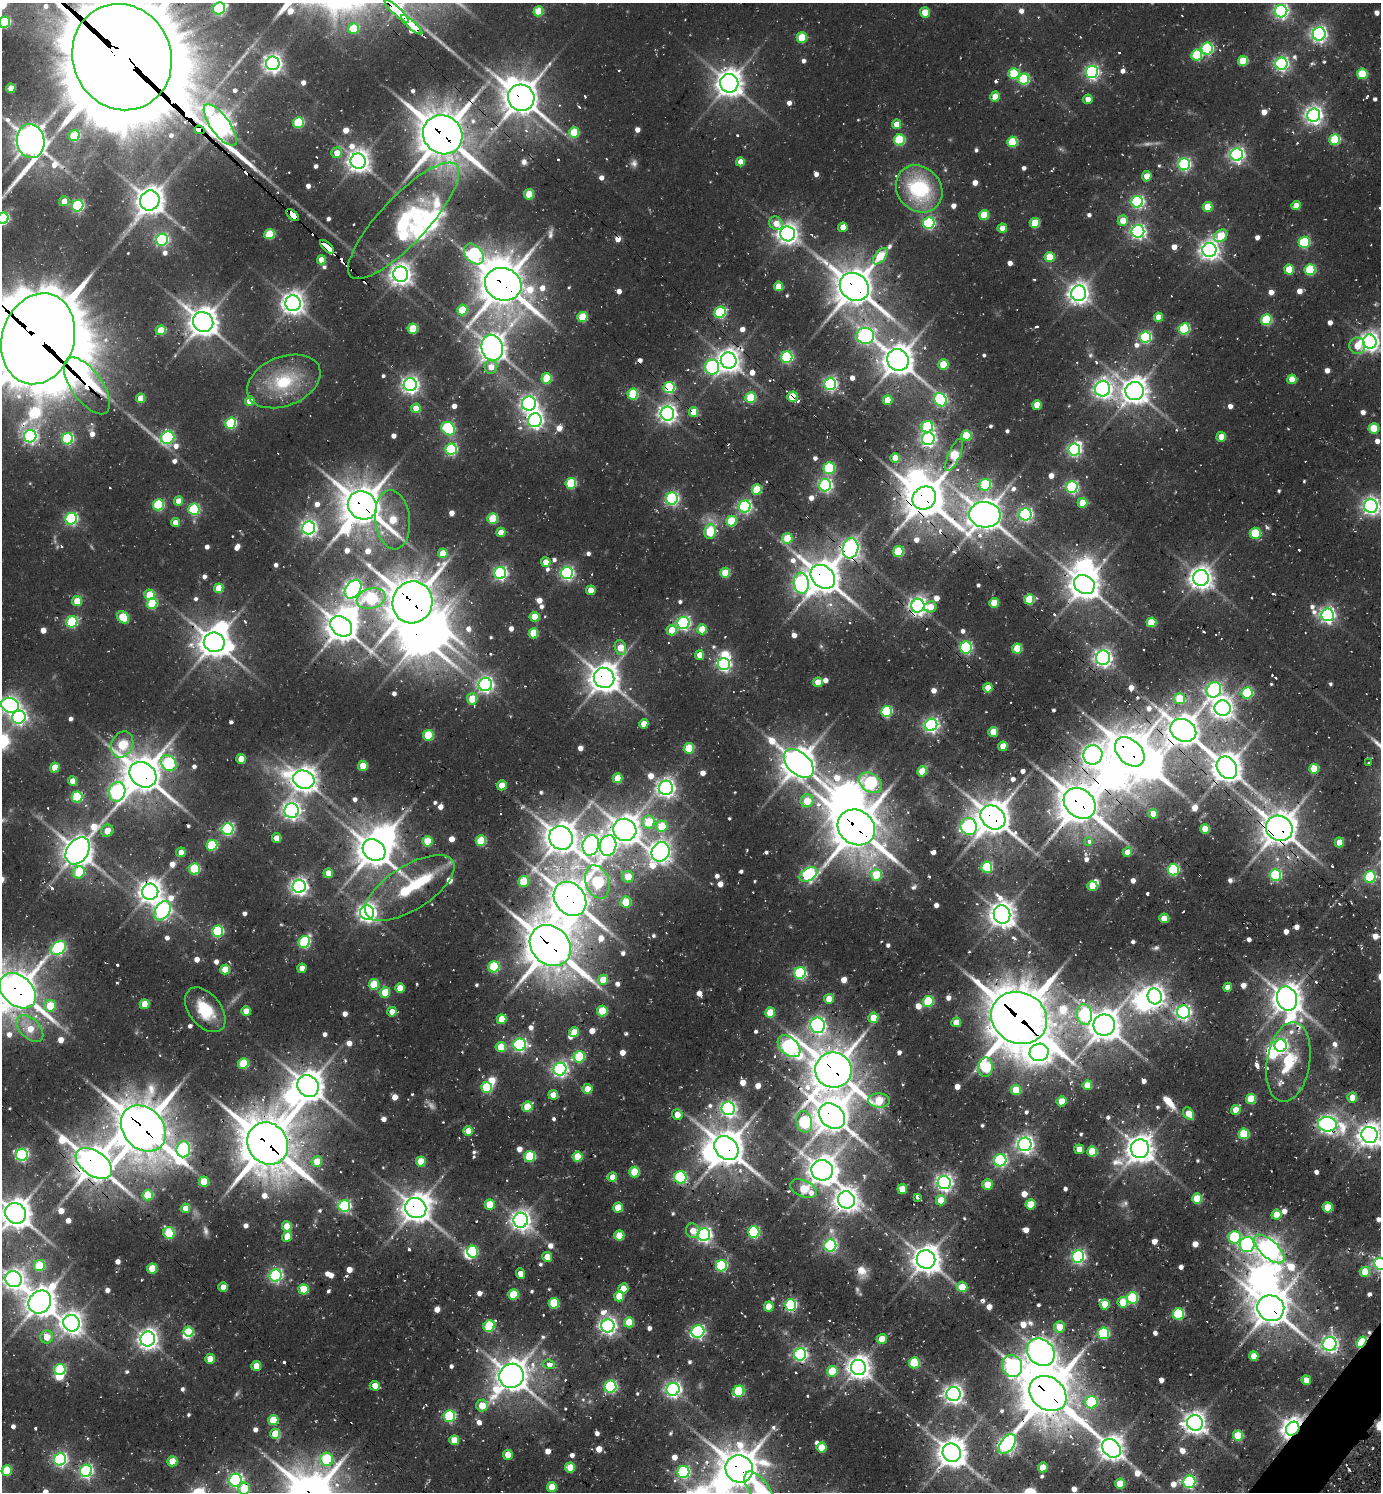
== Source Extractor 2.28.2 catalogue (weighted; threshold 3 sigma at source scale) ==
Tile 6 of 4 x 4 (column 2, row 2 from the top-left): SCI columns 1677-3055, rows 3011-4500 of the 5997 x 5989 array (HDU 1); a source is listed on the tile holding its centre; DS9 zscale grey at full resolution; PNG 1383 x 1494 px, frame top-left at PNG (2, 3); each listed source drawn as its Kron ellipse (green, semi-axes under 4 px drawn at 4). Shown black and unused: <1% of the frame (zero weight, under 2 of 3 exposures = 3% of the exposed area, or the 3 px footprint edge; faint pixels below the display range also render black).
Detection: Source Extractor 2.28.2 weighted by HDU 2 'WHT'; one run over the whole footprint, this tile lists its part. Background 0.107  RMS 0.0097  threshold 0.0438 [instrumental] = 3 sigma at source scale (4.5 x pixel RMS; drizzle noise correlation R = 1.50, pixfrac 1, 0.05/0.05 arcsec/px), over >= 5 px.
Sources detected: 945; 10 too faint to see at this stretch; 33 inside a brighter object's white glare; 32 cosmic-ray / hot-pixel residue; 2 long thin detections or spike segments (spike, bleed or trail) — neither listed nor drawn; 13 inside a brighter listed object's ellipse — not listed separately; of the other 855, all 500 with FLUX_AUTO >= 12.8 (the completeness limit of this list) listed and drawn (355 fainter detections not listed), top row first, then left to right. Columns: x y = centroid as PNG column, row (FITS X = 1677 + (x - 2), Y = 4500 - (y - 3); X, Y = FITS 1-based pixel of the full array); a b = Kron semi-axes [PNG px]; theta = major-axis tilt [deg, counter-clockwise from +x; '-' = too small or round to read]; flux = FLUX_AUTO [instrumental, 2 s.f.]
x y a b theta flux
219 8 6 5 - 150
397 11 16 4 -43 2000
538 11 5 5 - 39
1281 11 6 6 - 310
925 12 5 5 - 23
5 22 6 5 - 100
412 25 13 3 -42 1800
353 28 5 5 - 39
1319 34 6 6 - 370
802 37 5 5 - 42
1207 49 6 5 - 150
1197 55 5 5 - 60
122 57 54 49 -66 28000
1243 61 5 5 - 43
273 63 7 6 - 520
1281 64 6 6 - 260
1092 72 6 6 - 260
1014 74 5 5 - 64
1362 74 5 5 - 45
1024 79 6 5 - 85
729 83 9 9 - 1200
11 88 5 4 - 15
995 96 5 4 - 18
521 98 13 13 - 1900
1088 99 5 4 - 13
1314 115 6 6 - 530
298 122 5 5 - 74
897 124 5 4 - 19
220 125 25 9 -54 970
199 130 5 3 - 730
574 132 5 5 - 47
443 135 20 19 - 3400
74 136 6 5 - 62
899 140 5 5 - 73
1335 140 5 5 - 64
31 141 17 14 -81 1600
1012 142 5 5 - 58
337 153 5 5 - 15
1237 155 6 6 - 340
358 161 8 7 - 860
740 162 4 4 - 13
1184 164 6 6 - 200
1147 176 5 5 - 14
919 189 25 21 -48 94
529 194 5 5 - 28
64 201 5 5 - 14
150 201 10 9 - 1300
1137 202 6 6 - 200
78 206 6 5 - 150
1296 206 4 4 - 14
1208 207 5 5 - 28
293 215 8 3 -42 530
984 215 5 5 - 34
3 218 6 5 - 150
404 221 77 23 47 85
1123 221 5 5 - 19
776 223 7 6 - 15
929 223 6 5 - 150
1035 223 5 5 - 37
843 227 5 4 - 15
1002 228 4 4 - 15
1138 231 6 6 - 300
269 234 5 5 - 54
788 234 7 7 - 730
1221 236 7 5 38 36
162 240 6 6 - 170
1304 242 5 5 - 100
327 247 9 3 -43 580
1209 250 7 7 - 640
474 254 12 8 -48 170
880 256 10 5 50 37
1049 257 5 5 - 36
321 260 5 4 - 16
1289 270 5 5 - 35
1310 270 5 5 - 77
401 274 7 7 - 800
503 284 18 16 -20 2800
778 286 5 4 - 24
854 287 15 13 -39 2300
1079 293 7 7 - 730
293 303 8 8 - 840
462 310 5 5 - 46
720 312 6 5 - 110
582 317 5 5 - 51
1159 317 4 4 - 17
1266 320 5 5 - 74
203 322 11 9 -42 1400
413 329 5 5 - 49
1184 329 5 5 - 100
161 330 5 4 - 32
865 336 8 8 - 280
1145 337 6 5 - 150
38 339 46 36 73 13000
1370 342 7 6 - 630
1357 346 8 8 - 18
492 348 13 10 -76 1300
787 357 6 5 - 140
898 360 11 10 - 1600
729 361 8 8 - 950
943 364 5 5 - 33
491 367 7 6 - 14
712 367 7 7 - 140
547 378 5 5 - 45
1292 379 5 4 - 23
284 381 38 24 22 65
830 384 6 6 - 240
410 385 6 6 - 440
87 386 33 15 -55 230
669 388 5 5 - 100
1103 389 8 7 - 560
1135 391 9 9 - 1200
633 394 5 5 - 58
792 397 5 5 - 36
141 398 5 4 - 22
751 398 5 5 - 53
887 400 5 4 - 22
940 400 7 6 - 180
250 401 5 4 - 17
529 404 7 7 - 410
1037 405 5 4 - 22
416 408 5 4 - 19
694 412 5 4 - 25
667 414 7 7 - 530
535 420 7 6 - 400
231 423 6 5 - 110
927 427 6 5 - 110
1374 428 5 5 - 42
448 429 7 6 - 140
30 436 6 6 - 260
966 436 5 5 - 52
1221 437 5 4 - 21
168 438 7 6 - 190
67 439 6 5 - 130
928 439 6 6 - 310
451 449 6 5 - 150
1074 449 6 6 - 220
954 455 17 6 66 58
895 458 5 4 - 20
829 468 6 5 - 100
571 483 5 5 - 75
825 485 6 6 - 250
985 485 6 6 - 70
1072 487 6 5 - 180
757 489 5 5 - 41
924 498 12 11 - 2300
672 499 6 6 - 210
178 501 4 4 - 15
1082 503 5 5 - 26
158 505 5 5 - 85
362 505 15 13 -37 2600
1371 506 7 6 - 460
745 507 6 6 - 210
194 509 5 5 - 100
1025 514 6 6 - 250
985 515 15 13 -6 1900
71 519 6 5 - 180
493 519 5 5 - 50
393 520 30 17 -84 61
731 521 5 5 - 48
175 523 4 4 - 13
309 528 6 6 - 400
710 531 8 5 78 66
501 532 5 4 - 14
1255 533 5 5 - 54
787 538 5 5 - 39
850 548 10 8 80 520
898 552 5 5 - 57
443 553 5 4 - 27
546 562 5 4 - 16
500 573 6 6 - 240
567 573 6 6 - 240
725 573 5 5 - 38
823 577 14 10 -43 2000
1201 578 8 8 - 840
801 583 10 7 -85 300
1084 584 11 9 -33 1500
219 588 5 4 - 32
353 589 10 7 56 500
591 590 5 4 - 16
149 595 5 5 - 36
371 599 14 10 16 110
1029 599 5 5 - 49
77 601 5 5 - 24
413 602 21 20 - 3100
152 603 5 5 - 67
994 603 5 5 - 29
918 606 7 6 - 530
930 607 6 5 - 17
1327 615 6 6 - 350
123 617 6 5 - 54
535 617 5 5 - 29
72 622 6 5 - 110
1151 622 5 5 - 41
683 623 6 6 - 230
341 626 12 9 -38 1600
702 629 5 5 - 33
672 630 5 5 - 23
533 633 5 5 - 35
214 642 10 9 - 1500
966 647 6 6 - 150
620 648 7 5 -73 26
1017 649 5 5 - 41
700 655 5 4 - 14
1103 658 7 7 - 400
724 664 6 6 - 260
604 678 10 10 - 1500
818 682 5 4 - 15
485 685 7 6 - 360
988 688 4 4 - 19
1214 690 8 7 - 290
1247 693 5 5 - 94
472 699 6 5 - 31
1180 699 6 5 - 45
10 705 9 7 -18 450
1223 708 8 7 - 800
886 711 5 5 - 120
19 717 7 6 - 300
644 724 5 4 - 16
931 725 6 6 - 300
1183 730 13 11 -26 2000
993 732 5 5 - 28
428 735 5 5 - 58
122 744 13 10 65 59
1003 746 5 4 - 20
689 748 5 5 - 46
1130 752 17 12 -44 3100
1093 755 10 9 - 750
241 759 5 5 - 22
169 763 9 7 -47 140
1369 763 3 3 - 26
799 764 17 11 -42 2000
363 766 5 5 - 26
55 768 5 4 - 23
1227 768 12 9 -56 1600
1314 769 5 5 - 30
922 771 5 5 - 27
143 775 14 11 -38 2300
618 778 5 5 - 28
304 780 11 9 -23 1000
73 781 5 4 - 16
870 783 12 9 -35 170
502 785 5 5 - 16
666 788 7 7 - 540
117 792 10 8 74 340
77 797 5 5 - 81
807 801 6 6 - 26
1080 803 17 14 -40 2900
292 811 7 7 - 470
1153 814 5 4 - 14
993 817 13 11 -39 2100
649 822 6 6 - 45
662 826 6 5 - 43
969 826 8 8 - 250
856 827 19 17 -35 3100
1279 828 14 12 -28 1900
228 829 6 5 - 190
1205 829 5 4 - 30
625 830 11 11 - 1500
107 831 6 6 - 13
276 838 5 4 - 15
561 838 12 11 - 1800
427 841 5 5 - 32
481 841 5 5 - 53
1089 841 3 3 - 27
1339 842 5 4 - 20
212 845 5 5 - 73
591 845 10 8 75 590
608 846 10 8 80 310
374 850 12 10 -38 1800
78 851 15 10 56 1600
181 852 5 4 - 14
661 852 10 8 59 770
1127 852 5 4 - 16
987 867 5 5 - 84
194 869 5 5 - 76
1173 870 5 5 - 140
79 872 6 5 - 47
328 873 5 4 - 17
808 874 10 6 31 220
876 875 5 5 - 50
1275 875 6 5 - 120
628 877 6 5 - 24
1370 877 6 5 - 94
523 881 5 5 - 43
597 882 17 11 -71 120
299 886 6 6 - 460
1092 886 5 5 - 29
410 888 51 22 32 100
150 892 8 8 - 970
570 899 18 15 -52 2300
626 902 5 5 - 38
163 911 11 7 59 340
367 913 7 7 - 580
1002 915 9 8 - 1100
1164 918 5 4 - 17
218 931 5 5 - 110
304 942 6 5 - 110
550 946 22 18 -45 3400
58 948 8 6 39 220
494 967 5 5 - 86
302 968 4 4 - 13
225 969 5 5 - 23
800 973 6 5 - 150
603 980 5 5 - 24
374 984 5 5 - 44
1228 987 4 4 - 13
400 988 5 4 - 18
18 991 20 14 -42 2600
385 992 5 5 - 29
1155 996 8 7 - 640
829 999 5 5 - 18
1287 999 12 10 -70 1500
928 1001 5 5 - 74
144 1004 5 5 - 26
50 1006 6 5 - 32
205 1010 25 16 -52 40
246 1011 5 4 - 17
602 1011 5 5 - 45
392 1012 4 4 - 14
1183 1012 6 6 - 320
770 1013 5 5 - 34
1084 1015 10 7 -81 150
873 1018 5 5 - 26
1019 1018 29 25 -27 5100
502 1019 5 5 - 27
956 1022 5 5 - 19
818 1025 8 7 - 340
1104 1025 10 10 - 1700
30 1028 16 9 -44 23
574 1032 5 5 - 18
520 1045 6 6 - 250
789 1046 13 8 -42 390
1281 1046 6 6 - 240
501 1047 5 5 - 28
1039 1052 9 8 - 720
579 1057 6 5 - 71
1288 1062 40 21 80 58
243 1064 5 5 - 56
986 1067 10 7 86 98
560 1069 6 6 - 330
833 1070 18 17 - 3000
1087 1085 5 5 - 25
308 1086 11 10 - 1700
487 1087 5 5 - 66
587 1089 5 5 - 17
1016 1090 5 5 - 33
553 1095 5 5 - 14
1352 1097 5 5 - 14
1251 1099 5 5 - 40
879 1100 10 7 -2 48
1062 1101 5 5 - 27
527 1107 5 5 - 34
728 1108 6 6 - 330
1236 1110 5 4 - 19
1189 1114 7 5 -55 20
677 1115 5 5 - 14
832 1116 14 11 -42 2100
804 1122 11 7 -77 130
1327 1124 9 7 -7 460
143 1128 25 20 -48 3800
468 1131 5 4 - 15
1244 1134 5 5 - 62
1369 1135 8 8 - 970
268 1143 22 19 -55 3900
1025 1144 7 6 - 470
726 1148 13 10 -47 2100
183 1149 8 7 - 160
1079 1149 5 4 - 13
1140 1149 9 9 - 1200
1092 1151 5 5 - 39
22 1155 6 6 - 200
530 1156 5 5 - 74
578 1157 5 5 - 34
1000 1160 6 6 - 200
421 1161 5 5 - 28
317 1162 5 5 - 26
94 1163 20 12 -35 2300
822 1170 11 10 - 1500
634 1172 5 5 - 40
612 1177 5 5 - 14
680 1177 6 6 - 110
204 1182 5 5 - 32
944 1183 6 6 - 440
987 1185 5 5 - 27
803 1189 14 8 -23 39
902 1189 5 5 - 24
148 1195 5 5 - 46
917 1197 3 3 - 28
1197 1199 5 5 - 39
846 1200 9 8 - 960
941 1200 5 5 - 23
490 1204 5 5 - 33
1030 1204 5 5 - 25
344 1206 6 6 - 170
1328 1207 5 5 - 32
185 1208 5 4 - 15
416 1208 11 10 - 1500
618 1208 5 5 - 26
16 1213 11 10 - 1600
1276 1215 5 5 - 18
521 1220 7 7 - 650
287 1226 5 5 - 21
693 1231 7 6 - 13
754 1232 6 5 - 130
169 1233 6 5 - 76
619 1235 5 5 - 28
704 1235 6 6 - 340
287 1236 5 5 - 22
1234 1237 6 6 - 91
1247 1244 7 7 - 290
830 1245 6 6 - 200
1269 1249 19 8 -42 810
472 1252 6 5 - 75
547 1257 5 5 - 16
1078 1257 6 6 - 250
926 1259 9 9 - 1400
1380 1264 6 6 - 280
39 1266 5 5 - 55
721 1266 6 5 - 100
152 1268 5 5 - 35
1365 1272 5 5 - 26
520 1274 5 4 - 13
276 1276 6 6 - 230
14 1279 8 8 - 700
223 1287 5 4 - 15
962 1287 5 5 - 22
623 1288 5 5 - 13
304 1289 5 5 - 31
513 1294 5 5 - 39
619 1296 5 5 - 30
1132 1298 6 5 - 90
40 1302 12 10 48 1700
1123 1302 5 5 - 27
554 1303 5 5 - 56
1105 1304 5 5 - 28
791 1305 6 5 - 160
769 1307 5 5 - 25
1271 1308 13 12 - 2100
1178 1314 5 5 - 100
629 1322 5 5 - 32
71 1323 8 8 - 820
489 1326 6 5 - 74
608 1326 6 6 - 460
1059 1327 6 5 - 18
188 1332 5 5 - 39
698 1332 7 6 - 240
1103 1333 6 5 - 120
47 1337 7 6 - 18
148 1339 7 7 - 670
882 1339 5 5 - 18
1362 1342 6 4 55 140
1330 1344 7 7 - 410
1041 1352 15 12 -42 1200
800 1354 6 6 - 270
1254 1356 5 4 - 16
210 1359 5 5 - 18
914 1363 5 5 - 64
549 1364 6 4 -22 13
256 1366 5 5 - 19
1012 1366 11 10 - 290
858 1367 8 7 - 980
60 1369 6 5 - 97
832 1371 5 5 - 40
511 1376 12 12 - 1800
1306 1380 5 4 - 15
375 1386 5 5 - 15
610 1387 6 6 - 170
673 1389 6 6 - 370
739 1391 6 5 - 85
954 1394 7 7 - 600
1048 1394 20 16 -39 4500
1091 1402 6 6 - 86
482 1405 6 6 - 22
449 1416 6 5 - 110
273 1420 5 5 - 39
1195 1423 8 7 - 830
1293 1429 7 6 - 890
275 1434 5 5 - 32
1238 1436 5 5 - 43
454 1440 5 5 - 22
1007 1444 11 6 54 380
821 1447 5 5 - 27
1111 1448 10 8 -44 1100
952 1453 9 9 - 1600
508 1455 5 5 - 21
60 1459 6 6 - 240
327 1459 6 6 - 71
172 1461 5 5 - 24
570 1467 5 5 - 24
1043 1467 5 5 - 18
739 1469 14 13 - 2500
7 1470 5 5 - 46
86 1471 6 6 - 230
683 1472 6 6 - 150
235 1480 6 6 - 230
1189 1482 6 6 - 180
1120 1484 5 5 - 26
552 1487 5 5 - 26
244 1489 6 6 - 38
759 1490 22 9 -54 110
Overlapping masked pixels (flux is a lower limit): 66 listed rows (the first 20) at x y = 397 11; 1281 11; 412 25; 122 57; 521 98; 220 125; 199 130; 443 135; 293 215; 404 221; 327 247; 503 284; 854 287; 203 322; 38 339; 729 361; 87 386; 669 388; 792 397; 694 412
Isophote crosses this tile's border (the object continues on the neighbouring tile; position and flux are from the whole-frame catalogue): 17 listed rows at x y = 219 8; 397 11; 5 22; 122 57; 3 218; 38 339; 1370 342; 1371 506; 10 705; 18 991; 1369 1135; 16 1213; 1380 1264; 14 1279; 739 1469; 244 1489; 759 1490